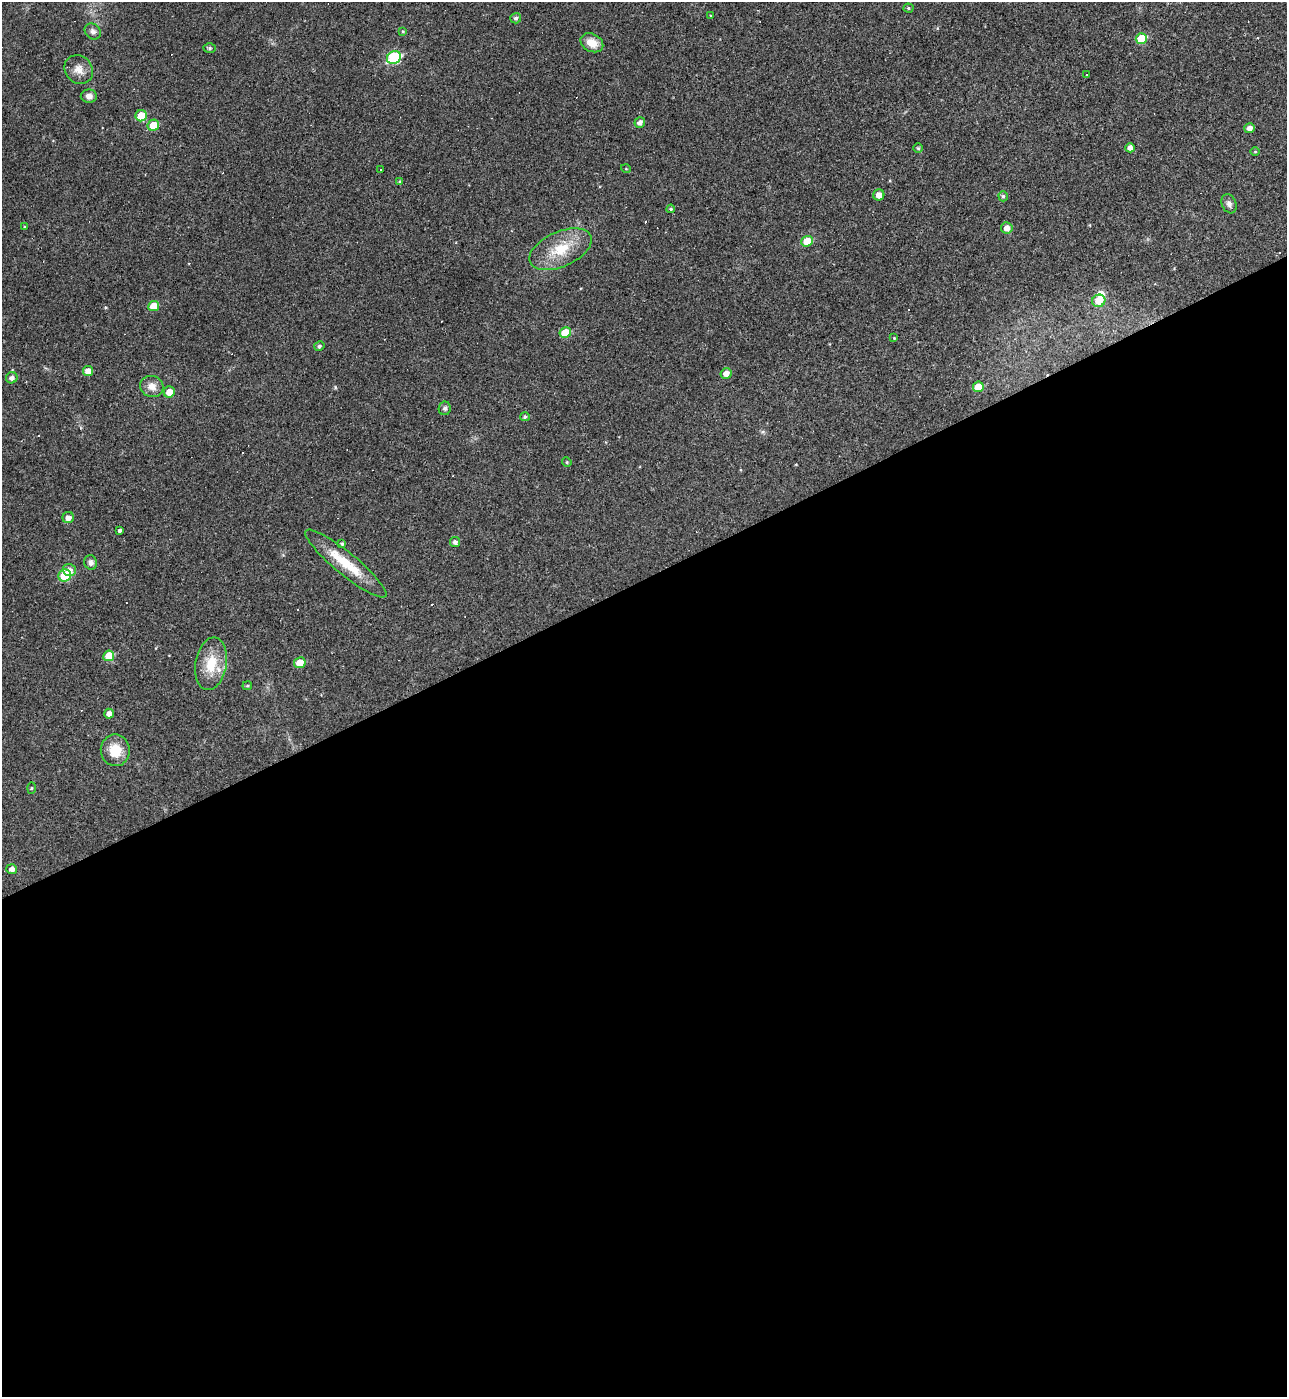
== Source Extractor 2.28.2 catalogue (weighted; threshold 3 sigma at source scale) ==
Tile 15 of 4 x 4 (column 3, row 4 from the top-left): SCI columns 2718-4002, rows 1-1395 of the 5565 x 5579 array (HDU 1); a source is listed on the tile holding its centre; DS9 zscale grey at full resolution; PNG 1289 x 1399 px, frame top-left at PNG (2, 2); each listed source drawn as its Kron ellipse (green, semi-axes under 4 px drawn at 4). Shown black and unused: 59% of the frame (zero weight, under 3 of 4 exposures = <1% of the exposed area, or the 3 px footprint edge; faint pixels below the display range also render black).
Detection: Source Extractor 2.28.2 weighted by HDU 2 'WHT'; one run over the whole footprint, this tile lists its part. Background 0.018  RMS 0.0039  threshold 0.0176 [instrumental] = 3 sigma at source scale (4.5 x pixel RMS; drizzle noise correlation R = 1.50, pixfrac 1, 0.05/0.05 arcsec/px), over >= 5 px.
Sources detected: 78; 1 inside a brighter object's white glare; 17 cosmic-ray / hot-pixel residue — neither listed nor drawn; the other 60 listed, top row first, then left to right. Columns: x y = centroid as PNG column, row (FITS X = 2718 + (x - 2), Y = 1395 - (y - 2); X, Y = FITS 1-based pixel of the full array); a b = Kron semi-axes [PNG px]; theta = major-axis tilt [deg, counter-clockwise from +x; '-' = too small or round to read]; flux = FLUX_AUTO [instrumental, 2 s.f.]
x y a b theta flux
908 8 5 4 - 0.52
711 16 4 3 - 0.39
516 18 5 5 - 0.98
93 31 9 7 -42 1.5
403 31 4 3 - 0.35
1141 39 6 5 - 9.2
592 43 12 8 -27 4.8
210 48 6 5 - 0.73
394 57 7 6 - 26
79 69 15 13 -48 3.9
1086 74 3 2 - 0.41
89 96 8 6 0 1.9
141 116 6 5 - 8
640 123 5 5 - 1.5
153 125 6 5 - 7.7
1249 128 5 5 - 1.9
918 148 5 5 - 0.51
1130 148 4 4 - 1.9
1255 152 4 3 - 0.37
626 169 5 3 - 0.32
381 170 3 2 - 0.32
400 182 4 4 - 0.65
879 195 5 5 - 2.8
1003 196 5 4 - 0.65
1229 204 10 7 -68 1.6
671 209 4 3 - 0.48
24 227 4 2 - 0.3
1007 228 6 5 - 2.4
807 241 5 5 - 7.4
561 249 33 17 24 12
1099 301 7 6 - 6.3
154 306 5 5 - 5.5
565 333 6 5 - 9
894 338 4 2 - 0.32
319 346 5 4 - 0.71
88 371 5 5 - 2.6
726 373 5 5 - 2.3
12 378 6 5 - 1.5
152 386 12 10 -22 3.2
978 387 5 5 - 6
169 392 5 5 - 3.9
445 408 7 6 - 0.87
525 417 5 4 - 0.81
567 462 5 4 - 0.51
68 518 6 5 - 2
119 530 3 3 - 69
455 542 5 5 - 1.5
342 544 4 3 - 0.64
91 562 7 6 - 1.3
346 563 51 11 -39 14
69 570 7 6 - 2.4
65 576 6 6 - 17
109 656 5 5 - 7.8
300 663 6 5 - 4.9
211 664 26 15 80 11
247 686 5 4 - 0.47
109 714 5 5 - 1.9
115 750 16 14 -81 7.8
32 788 5 3 - 0.39
11 869 5 5 - 1.9